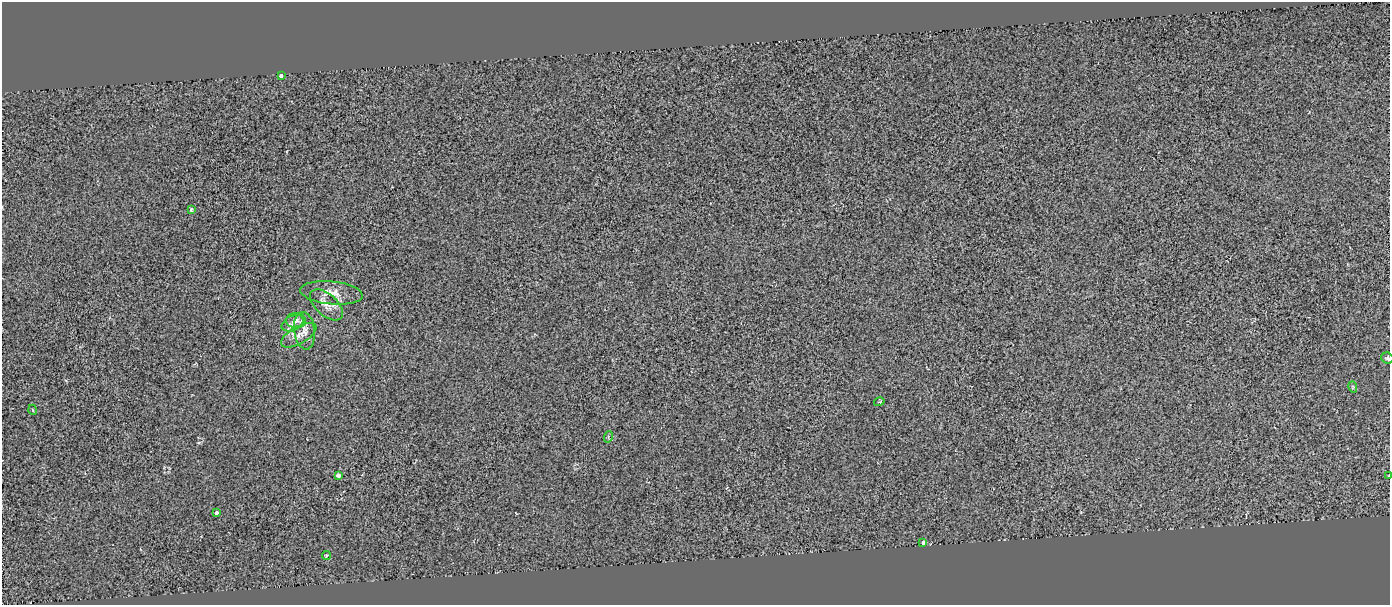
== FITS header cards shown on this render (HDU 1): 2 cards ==
NAXIS1  =                 1388
NAXIS2  =                  603

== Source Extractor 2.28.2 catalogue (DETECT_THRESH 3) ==
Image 1388 x 603 px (HDU 1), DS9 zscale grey, 1 PNG px = 1 image px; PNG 1392 x 607 px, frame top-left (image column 1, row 603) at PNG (2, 2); each listed source drawn as its Kron ellipse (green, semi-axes under 4 px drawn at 4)
Background -0.00733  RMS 0.049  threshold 0.148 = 3 sigma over >= 5 px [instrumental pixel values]
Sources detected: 18; all 18 listed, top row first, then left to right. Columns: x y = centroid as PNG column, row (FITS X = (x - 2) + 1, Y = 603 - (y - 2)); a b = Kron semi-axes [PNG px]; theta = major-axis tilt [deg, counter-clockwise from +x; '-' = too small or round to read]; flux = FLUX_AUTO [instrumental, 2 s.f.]
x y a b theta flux
281 75 3 3 - 24
191 209 4 3 - 5.8
331 293 31 11 -6 51
327 305 20 10 -41 34
296 320 10 7 -4 15
293 323 11 7 26 19
304 331 19 10 -82 33
299 335 20 8 29 29
1387 358 6 5 - 6.3
1353 387 6 3 -73 3.3
879 402 5 3 - 2.9
33 410 5 3 - 2.6
608 437 6 4 75 4.2
338 476 4 3 - 62
1389 476 3 2 - 5
216 513 3 3 - 24
923 543 4 3 - 47
326 556 5 4 - 4
At the frame edge (FLAGS 8, measured only in part): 2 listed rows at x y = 1387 358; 1389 476